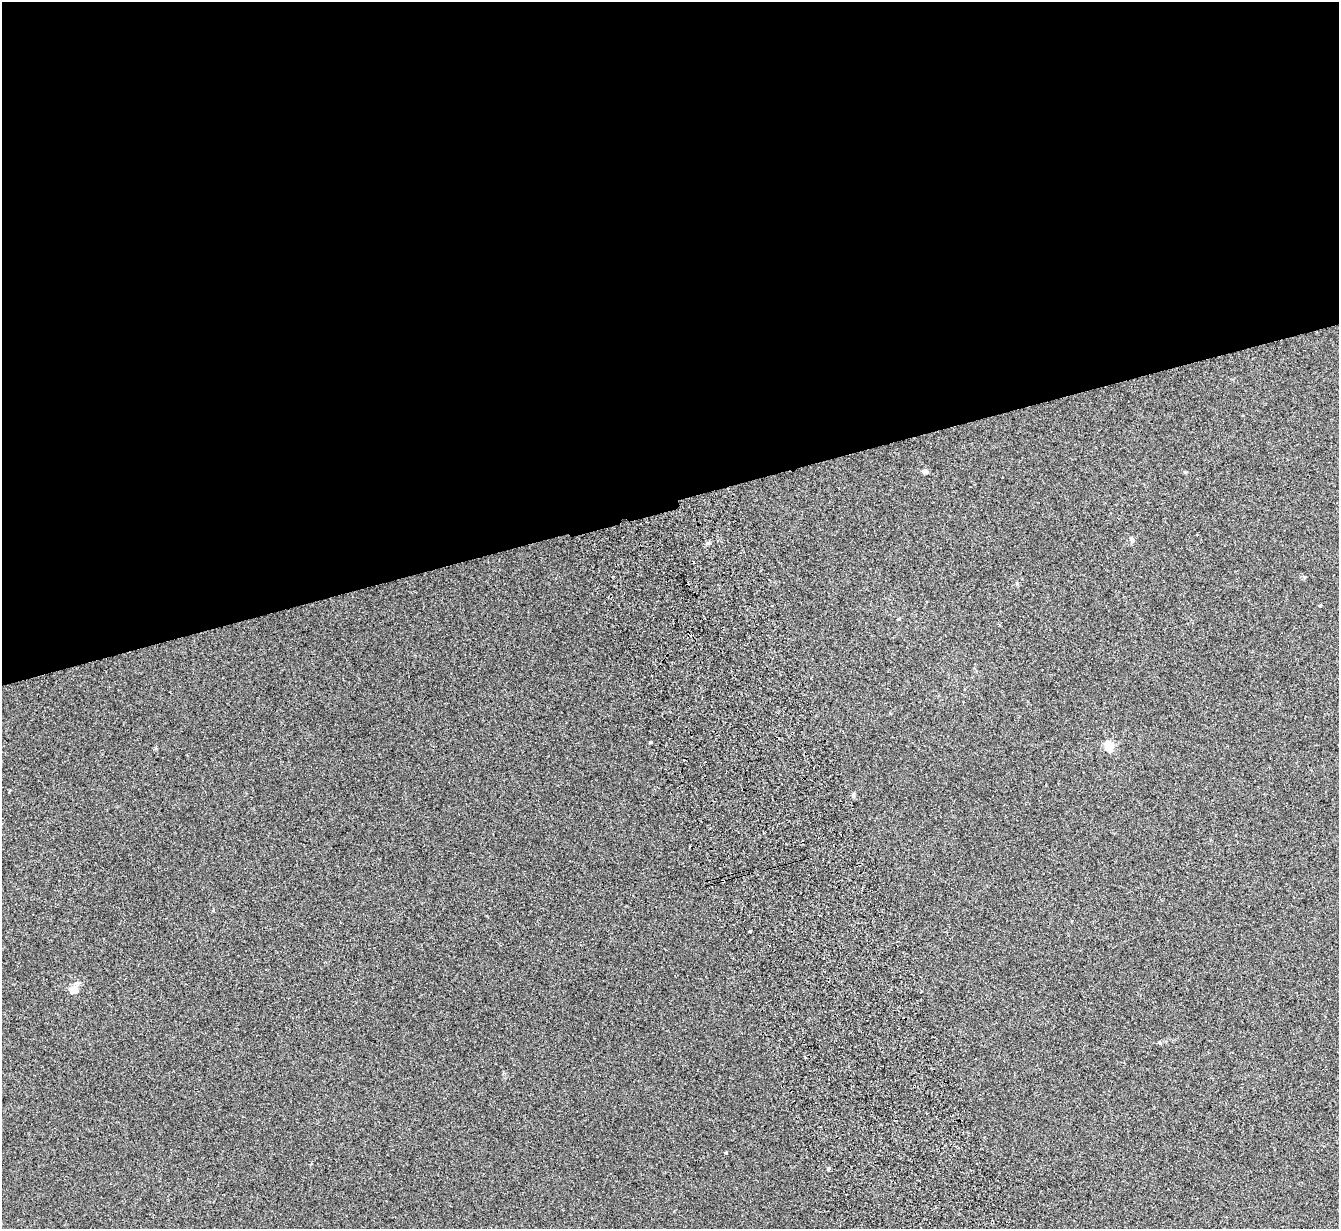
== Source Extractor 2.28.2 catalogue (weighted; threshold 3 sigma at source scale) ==
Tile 2 of 4 x 4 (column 2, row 1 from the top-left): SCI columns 1394-2730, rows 3853-5079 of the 5459 x 5375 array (HDU 1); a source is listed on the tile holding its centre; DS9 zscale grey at full resolution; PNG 1341 x 1231 px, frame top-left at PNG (2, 2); no overlay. Shown black and unused: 41% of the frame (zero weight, under 2 of 3 exposures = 3% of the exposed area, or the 3 px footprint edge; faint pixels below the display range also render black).
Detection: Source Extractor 2.28.2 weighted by HDU 2 'WHT'; one run over the whole footprint, this tile lists its part. Background 0.0807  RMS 0.0082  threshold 0.037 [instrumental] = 3 sigma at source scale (4.5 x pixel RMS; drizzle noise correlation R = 1.50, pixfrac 1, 0.05/0.05 arcsec/px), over >= 5 px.
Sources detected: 15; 2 cosmic-ray / hot-pixel residue — not listed; the other 13 listed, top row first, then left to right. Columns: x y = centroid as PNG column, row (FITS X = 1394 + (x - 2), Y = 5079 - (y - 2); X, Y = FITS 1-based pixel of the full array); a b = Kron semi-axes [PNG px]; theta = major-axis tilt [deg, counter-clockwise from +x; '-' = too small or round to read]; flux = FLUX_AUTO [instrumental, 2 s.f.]
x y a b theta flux
925 471 6 5 - 3.1
1132 539 9 6 -55 2
772 605 3 2 - 0.71
1320 606 3 3 - 1.6
650 742 3 3 - 0.92
1109 746 5 5 - 50
853 795 8 4 -82 1.2
690 846 3 2 - 0.75
723 881 3 3 - 2.2
750 931 3 3 - 6.6
74 989 15 9 66 5.3
726 1153 3 3 - 2.2
828 1169 4 4 - 1.3
Overlapping masked pixels (flux is a lower limit): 1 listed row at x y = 723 881
Unlisted compact peaks at least as high as the median listed source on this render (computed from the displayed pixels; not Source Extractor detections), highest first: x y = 1185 472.